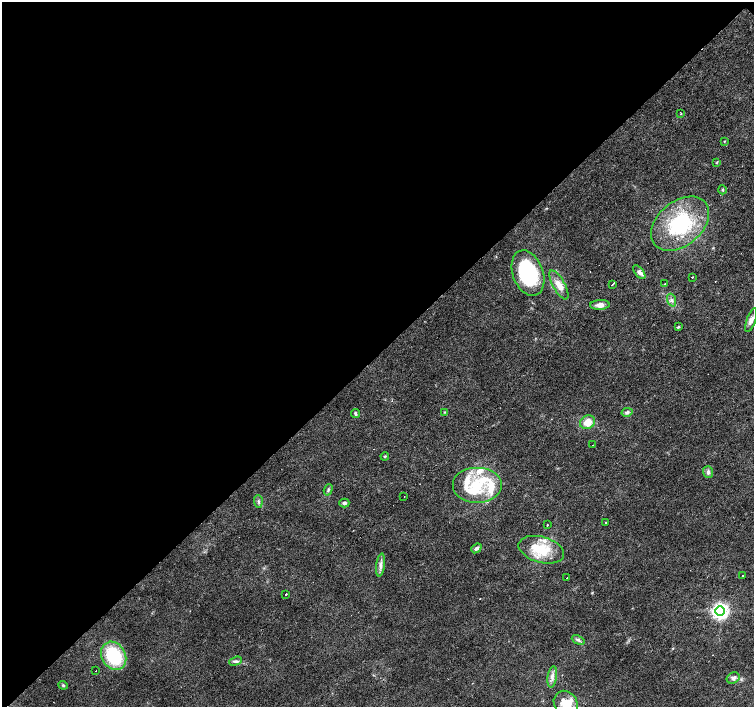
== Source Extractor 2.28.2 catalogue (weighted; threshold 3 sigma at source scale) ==
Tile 5 of 4 x 4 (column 1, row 2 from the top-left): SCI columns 1-1504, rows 2973-4382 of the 6018 x 6012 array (HDU 1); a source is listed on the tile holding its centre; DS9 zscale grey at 2 x 2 block average (1 PNG px = mean of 2 x 2 image px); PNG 756 x 709 px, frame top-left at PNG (2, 2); each listed source drawn as its Kron ellipse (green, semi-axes under 4 px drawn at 4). Shown black and unused: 50% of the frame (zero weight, under 3 of 4 exposures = <1% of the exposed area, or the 3 px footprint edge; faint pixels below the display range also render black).
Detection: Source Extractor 2.28.2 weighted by HDU 2 'WHT'; one run over the whole footprint, this tile lists its part. Background 0.0142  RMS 0.0028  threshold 0.0128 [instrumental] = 3 sigma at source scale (4.5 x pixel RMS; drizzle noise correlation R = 1.50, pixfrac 1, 0.0396/0.0396 arcsec/px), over >= 5 px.
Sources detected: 64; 1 inside a brighter object's white glare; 9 cosmic-ray / hot-pixel residue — neither listed nor drawn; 10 inside a brighter listed object's ellipse — not listed separately; the other 44 listed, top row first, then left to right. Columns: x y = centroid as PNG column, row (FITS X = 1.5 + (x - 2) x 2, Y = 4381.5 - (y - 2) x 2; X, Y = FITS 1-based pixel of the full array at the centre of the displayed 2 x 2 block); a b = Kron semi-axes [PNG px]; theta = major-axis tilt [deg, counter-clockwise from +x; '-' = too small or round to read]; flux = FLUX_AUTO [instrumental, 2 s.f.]
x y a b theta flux
681 114 2 2 - 1.3
724 141 4 2 - 0.38
716 163 4 2 - 0.52
722 190 4 4 - 0.8
680 224 33 22 40 58
639 272 8 4 -52 2.3
528 273 23 15 -70 62
692 277 2 2 - 4.1
612 284 3 2 - 3.8
665 284 3 2 - 0.44
559 285 16 6 -61 6.9
672 300 6 4 -70 2
600 305 10 5 3 4.1
751 320 12 4 71 3.2
679 327 3 3 - 0.71
445 412 3 3 - 0.54
627 412 5 4 - 1.9
355 413 4 3 - 1.2
587 422 8 6 31 8
593 445 2 2 - 1
385 456 4 2 - 0.55
708 472 6 5 - 2
477 485 25 18 0 29
328 490 6 3 73 1.2
404 496 2 2 - 7.5
258 501 6 3 -87 1.3
344 503 5 4 - 1.5
606 522 2 2 - 0.66
547 525 2 2 - 2.7
476 548 6 4 40 1.8
541 550 23 13 -15 22
381 565 11 4 82 3
743 576 2 2 - 0.41
567 578 2 2 - 5.6
286 594 2 2 - 0.85
720 611 4 4 - 300
578 640 7 4 -24 1.4
114 656 15 12 -60 45
236 661 6 3 20 1.4
96 671 2 2 - 0.92
552 677 10 4 81 3
733 678 6 5 - 2.9
63 685 4 3 - 0.99
566 704 13 11 -58 14
Isophote crosses this tile's border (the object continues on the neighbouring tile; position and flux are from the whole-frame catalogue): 2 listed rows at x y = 751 320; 566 704
Diffuse or blended objects may show on this block-average render without a row.